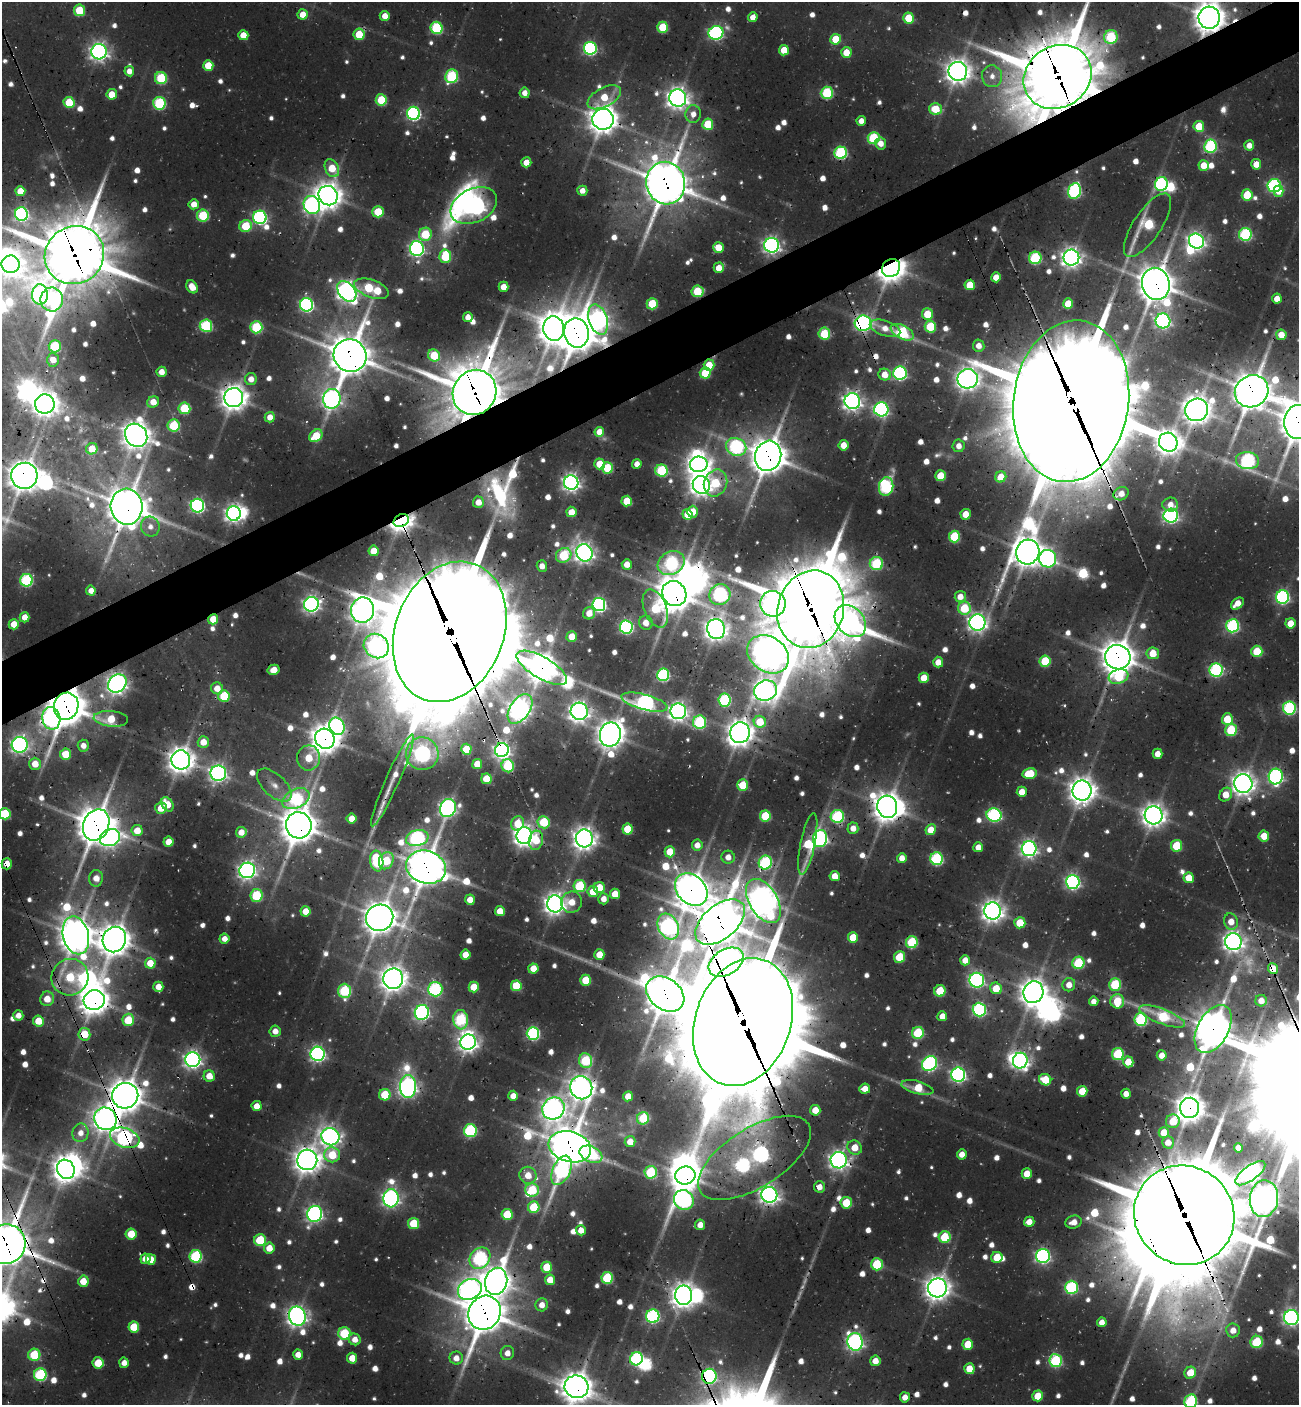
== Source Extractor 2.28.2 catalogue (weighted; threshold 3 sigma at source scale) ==
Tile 10 of 4 x 4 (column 2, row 3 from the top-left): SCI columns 1511-2807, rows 1472-2874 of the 5672 x 5741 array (HDU 1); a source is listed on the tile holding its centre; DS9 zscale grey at full resolution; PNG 1301 x 1407 px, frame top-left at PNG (2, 2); each listed source drawn as its Kron ellipse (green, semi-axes under 4 px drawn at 4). Shown black and unused: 5% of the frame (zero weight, under 3 of 4 exposures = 8% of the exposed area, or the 3 px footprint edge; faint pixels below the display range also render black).
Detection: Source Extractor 2.28.2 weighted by HDU 2 'WHT'; one run over the whole footprint, this tile lists its part. Background 0.0363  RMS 0.0049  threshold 0.0219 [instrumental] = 3 sigma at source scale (4.5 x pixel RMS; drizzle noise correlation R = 1.50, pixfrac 1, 0.0396/0.0396 arcsec/px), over >= 5 px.
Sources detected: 929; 58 too faint to see at this stretch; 20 inside a brighter object's white glare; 4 cosmic-ray / hot-pixel residue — neither listed nor drawn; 14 inside a brighter listed object's ellipse — not listed separately; of the other 833, all 500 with FLUX_AUTO >= 6.84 (the completeness limit of this list) listed and drawn (333 fainter detections not listed), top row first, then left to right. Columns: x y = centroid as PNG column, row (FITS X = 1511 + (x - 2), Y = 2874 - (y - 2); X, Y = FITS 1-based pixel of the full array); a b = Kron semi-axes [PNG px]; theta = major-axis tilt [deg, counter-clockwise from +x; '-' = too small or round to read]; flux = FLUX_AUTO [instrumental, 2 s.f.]
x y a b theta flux
79 10 5 5 - 36
303 14 5 5 - 11
385 16 5 5 - 9.2
753 17 5 4 - 8
908 18 5 5 - 26
1209 18 11 10 - 1200
663 27 5 5 - 36
436 28 6 6 - 81
716 33 7 6 - 180
359 34 5 5 - 27
243 35 5 5 - 11
1111 37 7 6 - 65
835 39 5 5 - 24
590 48 6 6 - 150
784 50 5 5 - 18
99 52 7 7 - 410
846 52 5 5 - 17
208 65 5 5 - 21
129 71 5 5 - 7.2
958 71 9 9 - 810
452 76 7 6 - 82
992 76 11 10 - 7.7
1058 77 35 30 33 5800
161 78 6 6 - 55
525 93 5 5 - 7.2
827 93 6 6 - 71
112 94 5 5 - 17
604 97 18 9 29 23
678 98 8 8 - 650
381 100 6 5 - 42
69 102 5 5 - 32
159 103 6 6 - 87
936 109 6 5 - 25
414 113 6 6 - 170
693 114 9 8 - 7
603 119 10 10 - 1000
861 121 5 4 - 7
708 124 5 5 - 36
1199 126 5 5 - 23
874 138 6 6 - 71
881 144 6 5 - 7.6
1249 145 5 5 - 7.8
1210 146 6 6 - 110
841 153 6 6 - 110
526 162 5 5 - 11
1256 164 5 5 - 11
1204 165 5 5 - 13
332 168 9 6 -62 23
666 183 21 19 -79 2400
1161 184 7 6 - 120
1274 186 6 6 - 150
20 191 5 5 - 17
582 191 5 5 - 7
1075 191 8 6 72 140
1279 191 5 5 - 8.4
1247 195 6 5 - 34
328 196 10 9 - 940
194 204 5 5 - 9.8
312 205 9 8 - 260
474 205 24 16 26 540
378 212 5 5 - 31
21 214 7 6 - 170
203 215 6 6 - 55
260 217 7 6 - 170
1147 225 37 14 56 71
246 226 6 6 - 37
425 234 6 6 - 42
1245 234 6 6 - 110
1196 241 8 7 - 370
772 245 7 7 - 330
718 248 5 5 - 18
417 249 7 7 - 270
74 255 30 28 34 4400
445 256 7 6 - 44
1035 258 6 6 - 84
1071 258 8 8 - 510
10 264 9 9 - 730
719 268 5 5 - 11
891 268 9 8 - 1100
996 277 5 5 - 11
1156 284 16 14 -76 1700
970 285 5 5 - 21
192 287 7 5 -57 12
503 287 5 5 - 11
371 289 18 8 -19 59
347 291 12 8 -50 530
697 291 6 6 - 41
40 294 10 8 88 200
52 299 12 11 - 100
1277 299 5 5 - 8.6
652 304 5 5 - 41
1068 304 5 5 - 17
306 305 7 6 - 190
927 314 6 5 - 26
468 317 5 4 - 6.9
598 320 15 9 -72 380
1163 321 7 7 - 250
863 323 8 7 - 240
206 326 6 6 - 84
256 327 6 6 - 64
930 327 6 6 - 46
885 328 16 7 -19 8.3
554 329 12 10 -84 1200
902 332 12 7 -27 77
576 333 15 12 -78 1900
824 334 6 5 - 46
1281 335 5 5 - 12
55 346 6 6 - 53
979 346 6 5 - 7.9
434 355 6 5 - 36
350 356 17 16 - 2200
53 360 7 6 - 10
709 365 5 5 - 20
162 372 5 5 - 8
705 373 5 5 - 34
900 373 7 6 - 140
885 375 6 6 - 12
251 379 6 6 - 7.5
968 379 10 9 - 710
1252 391 17 15 31 1800
475 392 23 21 57 3700
234 398 9 9 - 890
332 399 10 8 84 370
852 401 8 7 - 440
1071 401 81 57 82 16000
153 402 6 5 - 11
45 404 10 9 - 790
184 408 6 6 - 48
881 409 7 7 - 190
1197 410 12 11 - 970
270 417 5 5 - 8.1
1298 422 17 14 85 1700
174 425 6 6 - 50
599 432 5 4 - 9.6
136 435 12 10 -52 1100
316 436 7 5 44 29
1168 442 10 9 - 850
843 445 5 5 - 13
959 446 6 6 - 7.2
736 447 10 8 -24 120
92 449 6 5 - 18
768 456 15 13 74 1700
1247 461 11 8 -6 150
600 464 5 5 - 18
637 464 5 4 - 7.5
699 464 9 8 - 690
607 468 5 5 - 38
661 471 6 6 - 68
24 476 13 13 - 1200
941 476 5 5 - 27
1001 477 6 5 - 18
571 483 7 7 - 400
715 483 14 11 67 35
701 485 9 8 - 630
886 486 9 7 81 120
1121 494 8 6 27 8.2
627 501 5 5 - 24
478 502 5 5 - 9.7
1170 505 8 7 - 7.9
197 506 7 7 - 190
127 507 18 16 -86 1800
571 512 5 5 - 16
693 512 6 5 - 17
234 513 7 7 - 370
687 514 5 5 - 18
966 514 5 5 - 14
1171 516 7 7 - 230
401 521 8 6 26 790
150 526 10 9 - 6.9
954 537 6 5 - 47
374 551 5 5 - 15
1028 552 12 11 - 1100
585 553 9 8 - 510
564 555 8 7 - 57
1048 559 9 8 - 260
671 563 14 11 30 110
627 564 5 5 - 9.4
876 564 7 6 - 63
542 566 6 5 - 7.4
26 580 6 6 - 92
91 591 5 5 - 7.5
674 593 13 11 -53 1600
720 595 11 10 - 150
960 597 5 5 - 8.4
1283 597 7 6 - 160
1237 603 7 5 39 11
311 604 7 7 - 310
599 604 6 6 - 210
773 604 13 13 - 370
964 608 6 6 - 41
655 609 20 11 -69 48
811 609 39 33 73 5600
362 610 12 11 - 810
589 613 6 5 - 9.8
25 617 5 5 - 10
213 619 5 5 - 15
850 621 18 13 -48 370
646 623 7 6 - 8.3
977 623 8 8 - 410
1290 623 5 5 - 15
14 624 5 5 - 13
1233 626 6 6 - 120
626 627 6 6 - 150
716 629 10 9 - 730
450 632 72 54 69 19000
572 637 5 5 - 14
376 646 13 11 -40 320
1257 651 5 5 - 34
1153 653 6 6 - 18
768 654 22 17 -35 1000
1118 657 13 12 - 1400
1045 661 6 5 - 39
938 662 5 5 - 9.5
542 668 28 11 -30 1100
274 670 6 5 - 10
1216 670 6 6 - 130
663 675 6 6 - 110
1118 676 10 7 17 53
924 678 5 5 - 17
117 684 10 8 44 510
217 688 6 6 - 11
765 691 11 10 - 670
224 696 6 5 - 38
724 700 6 6 - 94
644 702 24 7 -15 270
66 706 14 12 73 2000
1289 708 6 6 - 120
520 709 16 10 56 610
579 711 9 8 - 540
678 711 8 8 - 420
51 718 11 9 -79 320
111 719 17 7 -5 27
1227 719 6 5 - 27
700 722 7 6 - 90
760 722 6 6 - 25
337 726 9 7 -62 230
1231 730 6 6 - 57
740 733 10 10 - 860
610 734 12 10 79 1000
325 739 10 9 - 1100
203 742 6 5 - 12
20 745 8 8 - 320
83 746 6 5 - 7
466 749 5 5 - 20
502 750 7 7 - 380
65 754 5 5 - 21
422 754 16 16 - 250
1158 754 5 5 - 9.2
309 758 13 11 80 25
181 760 9 9 - 890
35 764 6 6 - 12
477 764 5 5 - 14
508 766 6 6 - 59
218 773 8 7 - 350
1030 774 7 5 10 26
1276 777 8 7 - 200
486 779 5 5 - 20
392 781 50 7 66 14
1243 783 9 9 - 700
274 785 21 11 -43 8.8
743 785 6 5 - 24
1082 790 10 9 - 940
1022 792 5 5 - 10
1226 795 7 6 - 12
296 799 14 9 25 91
167 804 8 5 -58 15
887 807 11 10 - 1100
161 808 6 5 - 13
448 808 9 7 64 310
5 814 6 5 - 44
994 815 7 6 - 140
1154 815 9 9 - 730
765 816 5 5 - 37
837 816 6 6 - 95
352 819 5 5 - 10
544 822 6 6 - 43
518 823 7 6 - 18
96 825 16 12 68 1800
299 825 13 13 - 1700
853 828 6 5 - 7.8
628 829 5 5 - 28
931 830 5 5 - 15
137 831 5 5 - 14
241 832 5 5 - 9.5
524 836 8 7 - 600
1264 836 5 5 - 15
110 838 10 8 19 380
417 838 11 8 14 160
584 838 9 8 - 720
820 839 9 7 79 220
536 840 9 7 77 18
168 842 5 5 - 13
808 844 31 7 78 39
697 845 5 5 - 7.4
1176 846 6 5 - 38
978 847 5 5 - 9
1029 849 7 7 - 320
670 852 5 5 - 22
728 857 7 6 - 7.9
902 858 5 5 - 8.3
937 859 6 6 - 110
377 861 10 6 -82 76
386 861 9 7 67 37
765 862 7 6 - 100
7 864 5 5 - 12
426 867 20 16 -18 1800
247 870 8 7 - 390
835 876 5 5 - 12
96 878 8 7 - 9
1189 878 5 5 - 18
1073 882 7 7 - 220
580 886 6 6 - 60
599 888 5 5 - 21
691 890 18 14 -46 1400
593 892 5 5 - 16
615 894 5 5 - 16
256 895 6 6 - 57
604 899 5 5 - 7.6
470 900 5 5 - 9.9
763 901 24 14 -58 1100
571 902 11 10 - 13
555 904 8 8 - 620
306 911 5 5 - 12
500 911 5 5 - 13
993 911 8 8 - 640
380 918 14 13 - 1400
1231 921 8 6 -76 12
720 922 29 17 40 2400
1020 923 5 5 - 23
668 926 14 10 -61 310
76 935 19 13 -76 1500
853 937 5 5 - 20
224 939 5 5 - 6.9
114 940 13 11 68 1200
912 942 6 6 - 58
1233 942 8 8 - 530
466 955 5 5 - 13
599 955 5 5 - 16
899 957 6 5 - 36
965 960 5 5 - 9.8
726 962 19 12 32 760
150 963 5 5 - 15
1078 963 6 6 - 62
533 968 5 5 - 13
1273 969 6 5 - 16
70 977 19 18 - 49
393 979 10 10 - 910
586 980 5 5 - 28
977 980 7 7 - 210
1115 984 6 6 - 59
1069 985 6 6 - 8.7
516 986 5 5 - 28
158 987 5 5 - 9.8
474 987 5 5 - 19
996 988 6 6 - 19
435 989 7 7 - 110
344 991 7 6 - 71
940 991 6 5 - 26
1033 992 11 10 - 910
665 994 21 15 -36 1900
47 999 7 6 - 13
94 1000 10 10 - 1000
1094 1001 5 4 - 6.9
1117 1001 7 7 - 29
1261 1001 6 5 - 9.5
979 1010 7 6 - 140
422 1012 7 7 - 240
18 1015 5 5 - 7.5
942 1016 5 5 - 9.1
1162 1016 24 7 -21 66
1141 1019 6 6 - 99
128 1020 6 5 - 29
461 1020 10 7 -85 82
38 1021 5 5 - 17
743 1022 66 48 71 15000
1213 1029 26 15 61 1700
275 1031 5 5 - 7.3
533 1033 6 6 - 140
918 1033 6 6 - 54
84 1034 6 6 - 21
468 1042 8 7 - 500
318 1054 7 7 - 260
1118 1054 6 6 - 64
1162 1055 5 5 - 9.3
193 1060 7 7 - 390
586 1061 7 6 - 63
1020 1061 8 7 - 330
1128 1062 5 5 - 16
930 1064 8 7 - 180
958 1075 7 7 - 230
209 1076 5 5 - 12
1045 1080 6 5 - 24
408 1087 11 8 89 440
917 1087 16 6 -15 27
581 1088 12 11 - 850
865 1089 5 5 - 9.5
1082 1091 5 5 - 21
1126 1094 5 4 - 7.3
385 1095 6 5 - 31
125 1096 13 12 - 1500
513 1096 5 5 - 8.2
628 1096 5 5 - 13
257 1106 5 5 - 10
553 1108 11 10 - 730
1190 1108 10 9 - 1100
815 1110 5 5 - 14
643 1118 6 6 - 36
105 1119 12 11 - 790
1173 1121 7 7 - 26
470 1130 6 6 - 100
80 1133 9 8 - 7.1
1164 1133 5 5 - 17
330 1137 9 8 - 490
125 1138 15 9 -18 230
630 1142 5 5 - 11
1168 1142 6 6 - 8.1
570 1147 22 15 -16 2100
855 1147 8 6 -38 16
1238 1148 4 4 - 8.9
591 1154 12 8 -23 78
962 1154 5 5 - 9.3
332 1155 8 7 - 28
754 1158 64 29 32 430
307 1160 10 10 - 890
839 1160 8 8 - 440
66 1169 10 8 -62 880
561 1170 15 9 65 150
651 1172 6 6 - 65
1250 1173 18 7 37 340
1027 1174 5 5 - 13
528 1175 9 8 - 11
685 1176 10 9 - 1200
819 1187 5 5 - 7.5
532 1190 7 6 - 41
769 1195 8 8 - 470
391 1198 9 7 86 360
1264 1199 18 14 82 1000
684 1200 10 9 - 220
846 1203 6 5 - 33
534 1207 6 6 - 38
315 1214 8 7 - 280
507 1214 5 5 - 35
1184 1215 51 48 -40 10000
1029 1222 5 5 - 9.5
1074 1222 8 6 16 9.5
414 1223 5 5 - 30
700 1225 5 5 - 8.3
581 1230 5 5 - 7.7
131 1234 5 5 - 25
945 1237 6 6 - 39
260 1240 6 6 - 42
6 1244 20 19 - 2700
269 1248 5 5 - 12
196 1256 6 6 - 80
1043 1256 7 7 - 210
997 1257 5 5 - 24
480 1258 11 9 49 140
145 1259 5 5 - 9.7
151 1259 5 5 - 11
877 1264 6 6 - 49
547 1267 5 5 - 29
607 1278 6 5 - 58
550 1280 5 5 - 12
83 1281 5 5 - 16
496 1281 14 11 74 960
1071 1287 6 6 - 110
937 1288 9 9 - 790
470 1289 12 10 27 550
684 1295 9 8 - 830
542 1305 6 6 - 7.8
485 1313 17 15 57 2200
297 1316 10 8 -71 510
653 1316 6 6 - 150
1291 1318 7 7 - 290
1102 1322 5 5 - 7.9
134 1327 5 5 - 25
1233 1330 7 6 - 9.9
344 1333 6 6 - 50
355 1339 6 5 - 7.9
855 1342 9 7 -79 300
1257 1342 6 6 - 56
968 1344 5 5 - 21
507 1353 7 6 - 6.8
34 1355 6 6 - 41
298 1355 5 5 - 8.4
352 1358 5 5 - 13
456 1358 6 6 - 7.6
636 1359 7 6 - 130
875 1361 5 5 - 9.9
1056 1361 6 6 - 94
98 1363 5 5 - 24
124 1363 5 5 - 7
969 1369 5 5 - 16
1190 1373 6 5 - 18
40 1375 6 6 - 84
709 1376 7 7 - 200
576 1387 12 11 - 1200
1038 1396 5 5 - 21
905 1397 5 5 - 7.9
1191 1401 7 6 - 100
Overlapping masked pixels (flux is a lower limit): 100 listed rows (the first 20) at x y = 1209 18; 1058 77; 603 119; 666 183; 474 205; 1147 225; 772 245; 74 255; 891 268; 1156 284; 347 291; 697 291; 927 314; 863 323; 576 333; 350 356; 709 365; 705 373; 1252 391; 475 392
Isophote crosses this tile's border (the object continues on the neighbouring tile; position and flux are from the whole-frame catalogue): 12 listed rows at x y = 1209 18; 1058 77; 10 264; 1298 422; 24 476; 20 745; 5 814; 1184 1215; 6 1244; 1291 1318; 576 1387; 1191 1401